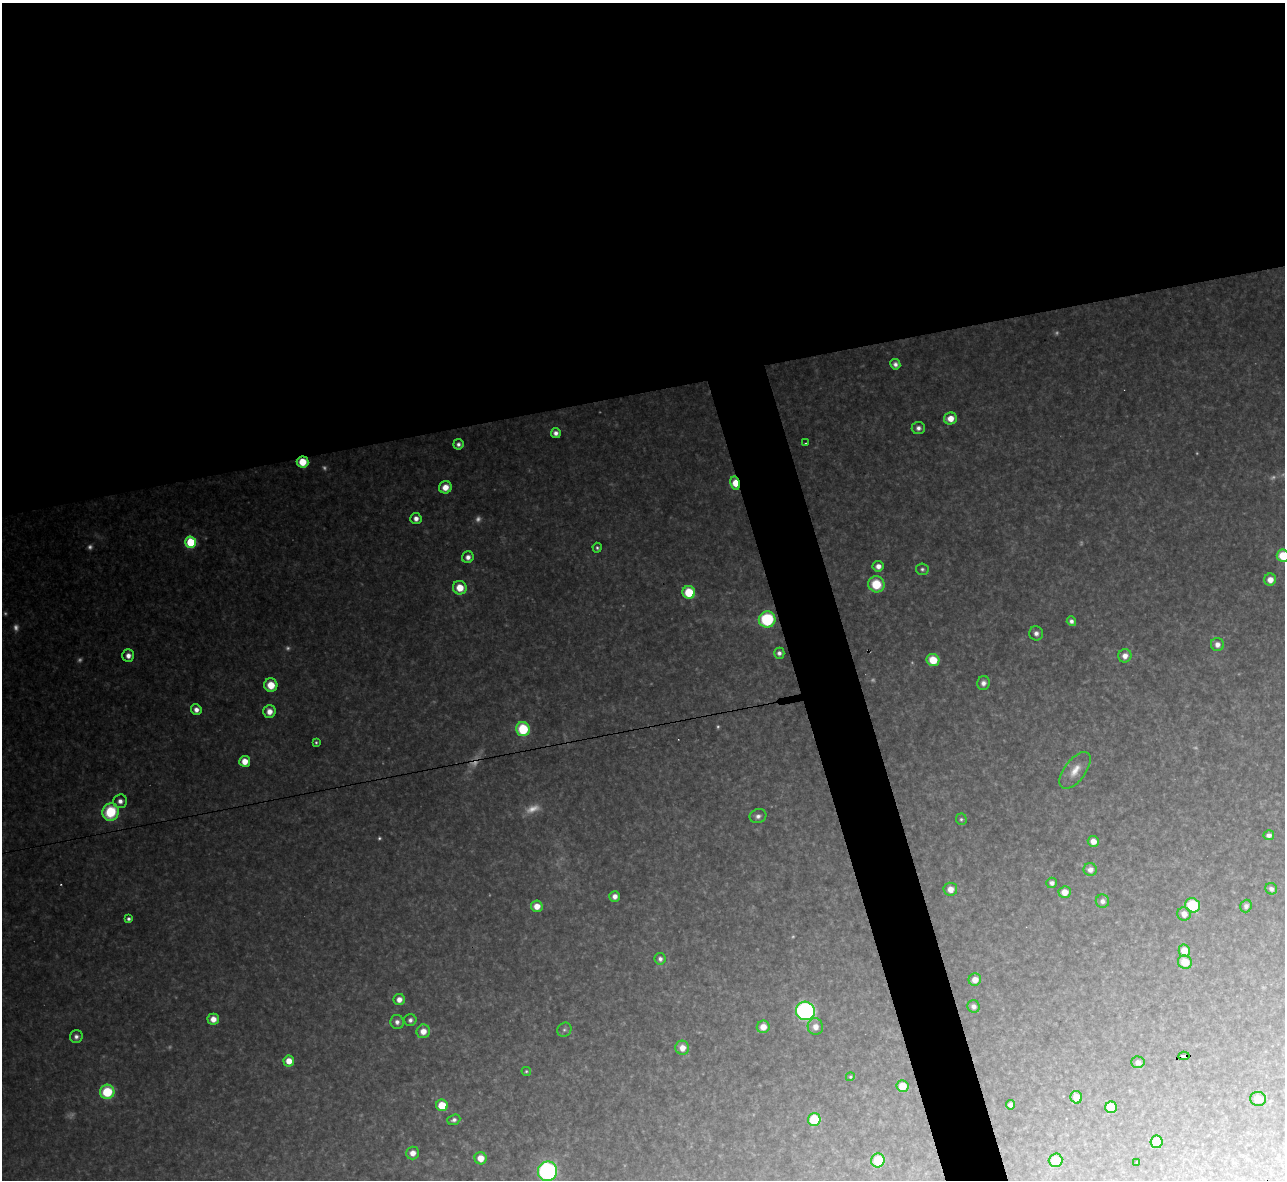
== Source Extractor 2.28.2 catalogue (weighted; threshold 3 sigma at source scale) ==
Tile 2 of 4 x 4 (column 2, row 1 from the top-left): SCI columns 1284-2566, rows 3678-4855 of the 5133 x 5115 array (HDU 1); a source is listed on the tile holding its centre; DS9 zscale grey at full resolution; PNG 1287 x 1182 px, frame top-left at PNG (2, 3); each listed source drawn as its Kron ellipse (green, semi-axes under 4 px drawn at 4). Shown black and unused: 36% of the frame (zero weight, under 3 of 4 exposures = <1% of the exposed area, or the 3 px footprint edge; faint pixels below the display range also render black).
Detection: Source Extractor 2.28.2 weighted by HDU 2 'WHT'; one run over the whole footprint, this tile lists its part. Background 0.317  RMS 0.019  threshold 0.0876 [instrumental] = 3 sigma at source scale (4.5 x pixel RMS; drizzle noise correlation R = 1.50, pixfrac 1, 0.05/0.05 arcsec/px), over >= 5 px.
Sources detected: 112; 21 too faint to see at this stretch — neither listed nor drawn; the other 91 listed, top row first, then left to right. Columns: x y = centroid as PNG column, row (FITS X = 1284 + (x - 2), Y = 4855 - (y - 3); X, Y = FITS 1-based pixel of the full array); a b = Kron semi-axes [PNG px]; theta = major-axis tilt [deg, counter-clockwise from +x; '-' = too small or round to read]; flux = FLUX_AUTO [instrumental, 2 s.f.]
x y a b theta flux
895 364 5 5 - 8.9
950 418 6 6 - 27
918 428 6 6 - 10
556 433 5 4 - 11
806 443 3 2 - 2.6
458 444 5 5 - 7.8
302 462 6 5 - 48
735 483 7 5 -79 41
445 487 6 6 - 25
416 518 6 5 - 13
191 542 5 5 - 130
597 548 5 4 - 4
1283 556 6 6 - 62
468 557 6 5 - 12
878 566 5 5 - 15
922 569 6 6 - 5
1270 580 6 6 - 20
876 584 8 8 - 66
460 588 7 6 - 40
689 592 6 6 - 81
767 619 8 8 - 160
1071 621 5 4 - 8.2
1036 633 7 7 - 10
1217 644 6 6 - 14
779 653 5 5 - 7.9
128 656 6 6 - 14
1125 656 7 6 - 16
933 660 6 6 - 58
983 683 7 6 - 10
271 685 7 6 - 41
196 710 5 5 - 13
269 711 6 6 - 21
523 729 7 7 - 110
316 742 4 3 - 3.1
245 761 5 5 - 28
1075 770 21 10 53 28
120 801 7 7 - 13
111 812 9 8 - 120
758 816 8 7 - 8.6
961 819 6 5 - 3.8
1269 835 5 5 - 9.2
1093 841 5 5 - 18
1090 870 6 6 - 14
1052 883 5 5 - 8.8
950 889 7 6 - 19
1271 889 6 5 - 8.4
1065 892 6 5 - 24
615 896 5 5 - 13
1102 901 6 6 - 10
1193 905 7 7 - 110
537 906 6 5 - 24
1246 906 6 5 - 7.9
1184 914 7 6 - 19
129 919 4 4 - 6.6
1184 951 6 5 - 35
660 959 6 5 - 7.3
1185 962 7 6 - 44
975 980 6 6 - 18
399 999 5 5 - 17
974 1006 6 6 - 9.8
805 1011 9 9 - 500
213 1019 5 5 - 21
410 1020 6 6 - 7
397 1022 7 6 - 10
763 1027 6 6 - 22
815 1027 8 7 - 18
564 1030 7 6 - 4.9
423 1031 7 6 - 21
76 1037 6 6 - 8.5
682 1048 7 7 - 22
1184 1056 5 4 - 79
289 1061 5 5 - 28
1138 1062 7 6 - 8.5
526 1071 5 4 - 3
850 1077 4 4 - 3.3
902 1086 6 6 - 34
107 1092 7 7 - 100
1076 1097 6 6 - 24
1258 1099 8 7 - 23
442 1105 6 6 - 54
1011 1105 4 4 - 8.6
1111 1107 6 5 - 70
814 1119 6 6 - 98
454 1120 7 5 20 6.6
1157 1142 6 6 - 47
413 1153 6 6 - 18
481 1158 6 6 - 28
878 1160 7 6 - 80
1056 1160 7 7 - 49
1137 1162 3 3 - 2.3
547 1171 10 9 - 460
Overlapping masked pixels (flux is a lower limit): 3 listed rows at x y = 302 462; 735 483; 1184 1056
Isophote crosses this tile's border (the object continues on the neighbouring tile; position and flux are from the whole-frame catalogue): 2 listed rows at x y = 1283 556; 547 1171